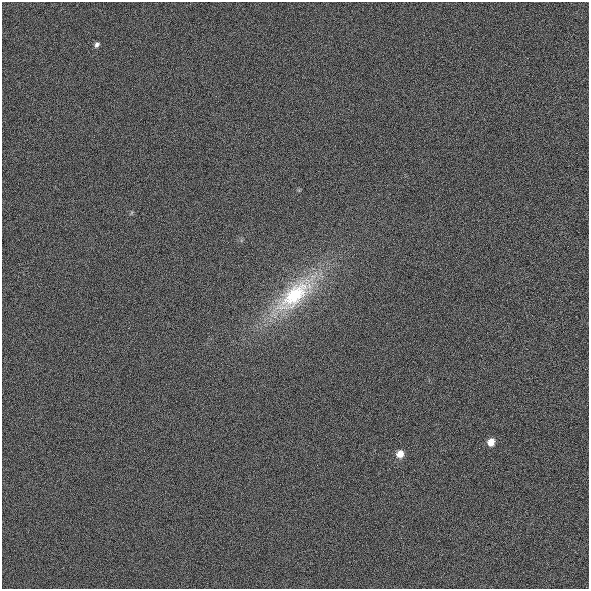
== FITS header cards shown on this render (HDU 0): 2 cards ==
NAXIS1  =                  587
NAXIS2  =                  587

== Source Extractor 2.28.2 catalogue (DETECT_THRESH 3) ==
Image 587 x 587 px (HDU 0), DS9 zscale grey, 1 PNG px = 1 image px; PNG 591 x 591 px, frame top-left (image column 1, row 587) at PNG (2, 2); no overlay
Background -0.00203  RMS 0.057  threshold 0.172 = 3 sigma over >= 5 px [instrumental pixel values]
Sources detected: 4; all 4 listed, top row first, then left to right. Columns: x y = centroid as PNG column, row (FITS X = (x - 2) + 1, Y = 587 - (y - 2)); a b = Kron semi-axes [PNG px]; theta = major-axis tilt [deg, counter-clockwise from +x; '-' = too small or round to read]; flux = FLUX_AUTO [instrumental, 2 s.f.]
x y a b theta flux
97 44 7 5 59 11
294 295 62 25 43 370
491 442 8 7 - 36
400 454 8 7 - 37